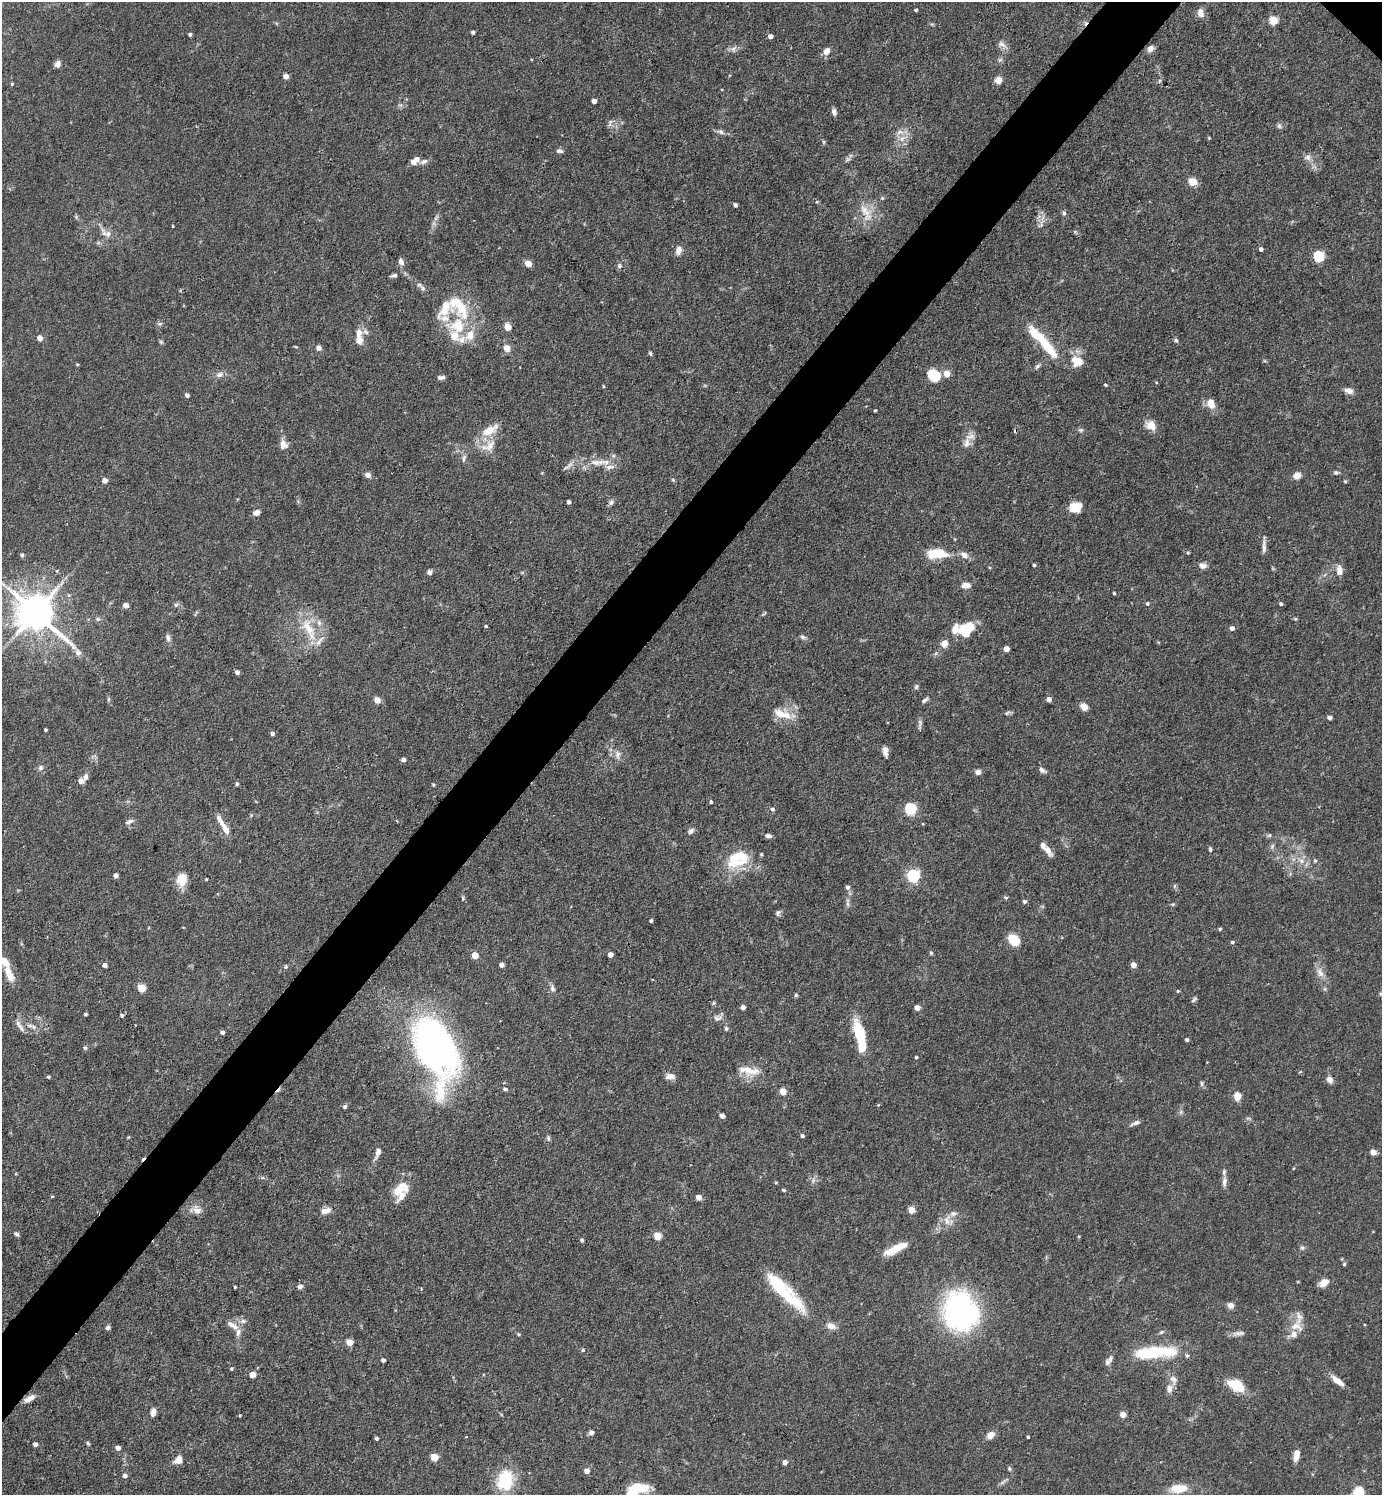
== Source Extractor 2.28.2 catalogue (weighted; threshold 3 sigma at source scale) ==
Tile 7 of 4 x 4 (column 3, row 2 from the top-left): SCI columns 3060-4439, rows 2987-4479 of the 5974 x 5972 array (HDU 1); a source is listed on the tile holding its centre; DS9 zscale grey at full resolution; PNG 1384 x 1497 px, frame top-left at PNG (2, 2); no overlay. Shown black and unused: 5% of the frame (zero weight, under 3 of 4 exposures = <1% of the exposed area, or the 3 px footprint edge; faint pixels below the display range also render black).
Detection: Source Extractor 2.28.2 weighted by HDU 2 'WHT'; one run over the whole footprint, this tile lists its part. Background 0.0754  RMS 0.0039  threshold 0.0176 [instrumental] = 3 sigma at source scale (4.5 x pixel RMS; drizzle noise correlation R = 1.50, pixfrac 1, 0.05/0.05 arcsec/px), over >= 5 px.
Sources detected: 311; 2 inside a brighter object's white glare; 3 cosmic-ray / hot-pixel residue — not listed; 29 inside a brighter listed object's ellipse — not listed separately; the other 277 listed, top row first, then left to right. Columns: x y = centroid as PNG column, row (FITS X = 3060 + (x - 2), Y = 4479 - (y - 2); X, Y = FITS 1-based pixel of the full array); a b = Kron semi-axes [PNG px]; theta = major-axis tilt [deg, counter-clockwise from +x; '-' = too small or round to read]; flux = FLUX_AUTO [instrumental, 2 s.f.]
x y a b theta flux
916 10 4 3 - 0.48
1201 13 10 7 -83 2.6
1273 21 5 5 - 16
473 32 4 4 - 0.85
190 34 3 3 - 0.98
770 36 4 4 - 1.9
1002 44 13 7 -34 1.9
733 49 6 6 - 1.2
1150 49 8 7 - 1.8
826 51 9 6 48 2.7
58 64 8 7 - 1.8
286 76 4 4 - 3.2
998 80 7 7 - 2.6
1159 81 5 3 - 0.52
12 84 4 4 - 0.42
594 101 4 4 - 2.2
834 112 8 5 -78 1.4
610 123 12 5 78 1.1
1279 126 7 5 -69 0.88
721 132 10 6 -22 1.3
900 132 11 6 15 1.9
1209 138 5 3 - 0.37
902 139 7 6 - 1.6
824 142 6 4 -89 0.52
560 151 9 5 -11 1
1308 157 9 7 -35 1.7
416 159 6 5 - 2.1
848 159 8 4 19 0.79
424 161 11 6 24 1.4
1193 182 5 5 - 14
882 198 5 5 - 0.54
735 205 4 4 - 1
866 212 31 10 -62 6.5
1064 213 5 5 - 0.72
76 217 6 5 - 0.6
436 218 7 4 71 0.9
1040 224 13 4 67 1.4
173 226 4 2 - 0.27
106 233 18 9 -29 3.4
1261 249 4 4 - 1.2
679 250 11 7 75 2.2
1319 256 5 5 - 32
401 262 7 6 - 1.7
528 264 5 4 - 4.7
619 266 6 6 - 1
394 275 7 5 13 0.9
422 288 9 6 -62 1.3
458 306 44 21 -52 18
160 324 7 4 2 0.67
508 327 5 4 - 7.6
359 333 13 8 87 3.3
454 336 15 13 -66 5.3
40 338 4 4 - 3.3
1176 340 6 4 12 0.75
161 342 7 4 -45 0.57
296 347 6 3 -19 0.34
319 348 5 5 - 1.9
507 348 5 5 - 5.7
1049 348 36 12 -51 10
650 353 5 4 - 0.63
1078 362 15 12 -16 5.9
77 364 4 4 - 0.44
1037 366 9 5 38 0.87
947 374 5 5 - 5.6
220 375 11 7 8 1.8
934 375 13 11 -36 8.5
441 377 8 4 6 1.2
1156 382 4 3 - 0.33
1105 385 4 3 - 0.52
603 386 4 3 - 0.37
1349 391 10 6 -17 2.4
187 395 4 4 - 1.3
1211 404 12 10 -69 4
875 410 3 2 - 0.44
1151 425 13 12 - 3.7
490 430 27 11 30 6.7
1081 430 7 5 18 0.77
967 443 16 9 80 3.4
283 444 11 9 -77 2.8
490 446 19 12 65 5.1
464 459 12 4 83 1.1
596 462 18 9 -3 4.7
1336 472 7 5 -1 0.72
368 475 5 4 - 3
1297 475 7 7 - 3
105 481 4 4 - 2.7
1345 481 4 4 - 0.5
569 502 4 4 - 1.2
611 502 7 6 - 1.1
1074 508 12 10 -47 4.9
256 513 7 5 22 2.2
1264 547 18 5 90 1.8
1188 553 5 4 - 0.48
937 554 18 8 0 13
22 555 4 4 - 0.96
964 555 10 7 -33 2.6
1034 565 4 3 - 0.7
1203 566 10 8 0 1.8
1339 570 12 7 -90 2.9
429 572 4 4 - 2
966 585 10 6 5 2.7
1114 593 3 3 - 0.46
1147 604 5 4 - 0.58
1281 604 4 4 - 0.74
125 605 4 4 - 3.2
176 605 6 5 - 0.78
35 613 12 10 -37 1000
763 614 9 2 26 0.44
98 619 5 5 - 0.73
1295 619 5 4 - 0.47
486 626 4 3 - 0.54
1232 628 5 5 - 1.3
309 629 38 13 -63 11
966 630 20 14 37 11
803 637 9 5 -25 1
168 638 10 6 -78 1.3
944 644 8 7 - 2.7
1006 649 4 4 - 3.7
78 653 8 7 - 1.7
237 672 4 4 - 1.6
916 687 7 5 74 0.77
1049 699 4 4 - 2.3
377 700 5 4 - 4.8
925 700 10 4 35 1
1084 707 5 4 - 8.1
1007 713 7 4 34 0.7
782 714 27 10 -17 6.7
1329 718 4 4 - 1.5
920 723 11 5 89 1.2
45 730 3 3 - 0.55
272 734 4 4 - 1.5
885 751 12 6 -83 2.1
618 755 13 6 83 1.7
403 760 4 4 - 1.7
40 768 7 6 - 1.1
1042 770 9 6 -36 1.3
978 772 6 6 - 1.8
86 777 9 6 63 1.5
81 781 6 6 - 1.9
237 784 4 4 - 0.73
433 785 4 4 - 0.45
711 802 5 4 - 0.56
772 809 6 5 - 0.87
910 809 6 6 - 36
129 822 13 5 25 1.3
225 828 23 7 -61 3.8
691 831 8 6 45 1.2
1269 835 6 5 - 0.61
768 836 8 5 -12 1.2
1210 849 6 4 -88 0.67
1047 850 16 7 -58 2.9
742 857 25 21 86 12
1301 861 8 6 -21 1.9
1315 861 5 5 - 0.53
115 876 4 4 - 2.1
913 876 6 6 - 59
182 879 11 9 85 8
206 879 3 2 - 0.35
847 887 6 5 - 1.2
1006 897 7 4 -8 0.59
463 898 6 4 84 0.52
1025 902 5 4 - 1
848 903 14 4 89 1.4
1173 904 5 4 - 0.49
778 913 8 6 70 1
651 921 3 3 - 0.74
1220 929 4 3 - 0.52
1014 940 10 8 -39 11
1232 942 5 4 - 0.56
931 953 5 4 - 0.52
610 955 4 4 - 2.6
475 956 7 7 - 2.8
104 965 4 4 - 2
501 965 4 4 - 2
1133 965 4 4 - 3.2
286 967 5 5 - 0.62
1320 973 15 8 -65 3
9 974 23 9 -65 5.7
141 988 5 5 - 12
553 988 9 7 -69 1.3
1178 991 4 4 - 0.45
1380 994 5 4 - 0.49
796 995 5 5 - 0.55
1194 1000 8 4 38 0.74
743 1007 5 4 - 1.2
917 1008 4 4 - 3.4
85 1014 3 3 - 0.63
122 1015 4 4 - 0.78
718 1018 13 6 9 1.6
135 1025 2 2 - 0.36
20 1026 20 5 -55 2.1
30 1026 9 5 -5 1.3
726 1028 6 5 - 0.72
222 1032 4 4 - 1.3
860 1035 28 8 -77 20
1187 1040 3 3 - 0.83
435 1047 56 29 -70 190
85 1048 5 4 - 0.65
916 1057 4 3 - 0.57
750 1070 27 11 -11 6.3
670 1076 13 8 0 2.1
48 1077 4 3 - 0.66
1330 1079 9 8 - 1.9
1202 1083 7 4 85 0.75
505 1089 5 4 - 0.83
783 1091 5 4 - 7
1237 1096 9 7 82 3.2
878 1105 4 4 - 0.3
345 1107 5 4 - 1
1181 1112 7 4 -72 0.73
722 1116 4 4 - 2
1136 1123 11 5 21 1.3
802 1136 4 3 - 0.87
548 1139 9 4 -89 0.77
378 1152 11 7 77 1.9
1373 1152 4 4 - 4.4
1224 1182 15 7 85 2.1
783 1190 5 3 - 0.48
398 1191 23 12 20 6.7
52 1196 5 3 - 0.36
699 1197 4 4 - 3.6
197 1210 11 9 -54 2.9
911 1210 5 4 - 7
326 1211 13 7 16 3
947 1220 15 8 82 3
16 1234 7 5 -28 0.8
657 1236 5 5 - 11
582 1240 4 4 - 0.72
1302 1248 6 5 - 0.71
895 1249 25 7 26 8.5
1344 1264 5 5 - 0.55
1324 1283 10 7 36 3.7
235 1287 3 2 - 0.4
300 1287 5 5 - 2.1
789 1299 53 19 -36 19
1230 1305 6 6 - 2.1
960 1311 46 39 -68 67
243 1321 8 5 9 1.3
233 1325 20 7 -32 2.9
1296 1327 19 10 -17 4
108 1328 5 5 - 0.97
1161 1332 7 4 44 0.61
1239 1333 16 6 7 1.8
518 1334 5 3 - 0.38
349 1342 5 4 - 7.1
583 1350 5 4 - 0.61
1163 1351 43 12 -6 16
1110 1358 11 6 69 1.5
383 1360 4 4 - 1.1
231 1369 4 4 - 0.51
252 1375 4 4 - 4.8
1173 1379 15 8 -69 2.4
1337 1381 16 6 -37 4
1236 1385 15 9 -30 13
1169 1389 10 7 -86 2.4
29 1398 15 6 30 2.8
153 1412 10 6 75 1.7
1123 1415 4 4 - 4.6
591 1433 5 5 - 1.8
990 1435 9 7 46 3.1
1028 1437 3 3 - 0.52
376 1438 4 3 - 0.8
88 1443 6 4 -67 0.59
35 1444 4 4 - 1.7
118 1448 5 4 - 2.1
1296 1455 11 6 80 4
434 1457 5 5 - 11
178 1460 9 7 65 3.3
785 1462 4 4 - 1.9
1009 1469 6 5 - 0.64
587 1471 4 4 - 3
125 1476 5 5 - 1.4
505 1481 25 20 74 15
1002 1482 11 3 35 0.88
1179 1488 22 11 5 6.6
636 1490 23 14 39 18
1358 1494 18 10 72 13
Overlapping masked pixels (flux is a lower limit): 1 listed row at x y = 29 1398
Isophote crosses this tile's border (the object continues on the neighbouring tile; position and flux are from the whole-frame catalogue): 2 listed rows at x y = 636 1490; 1358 1494